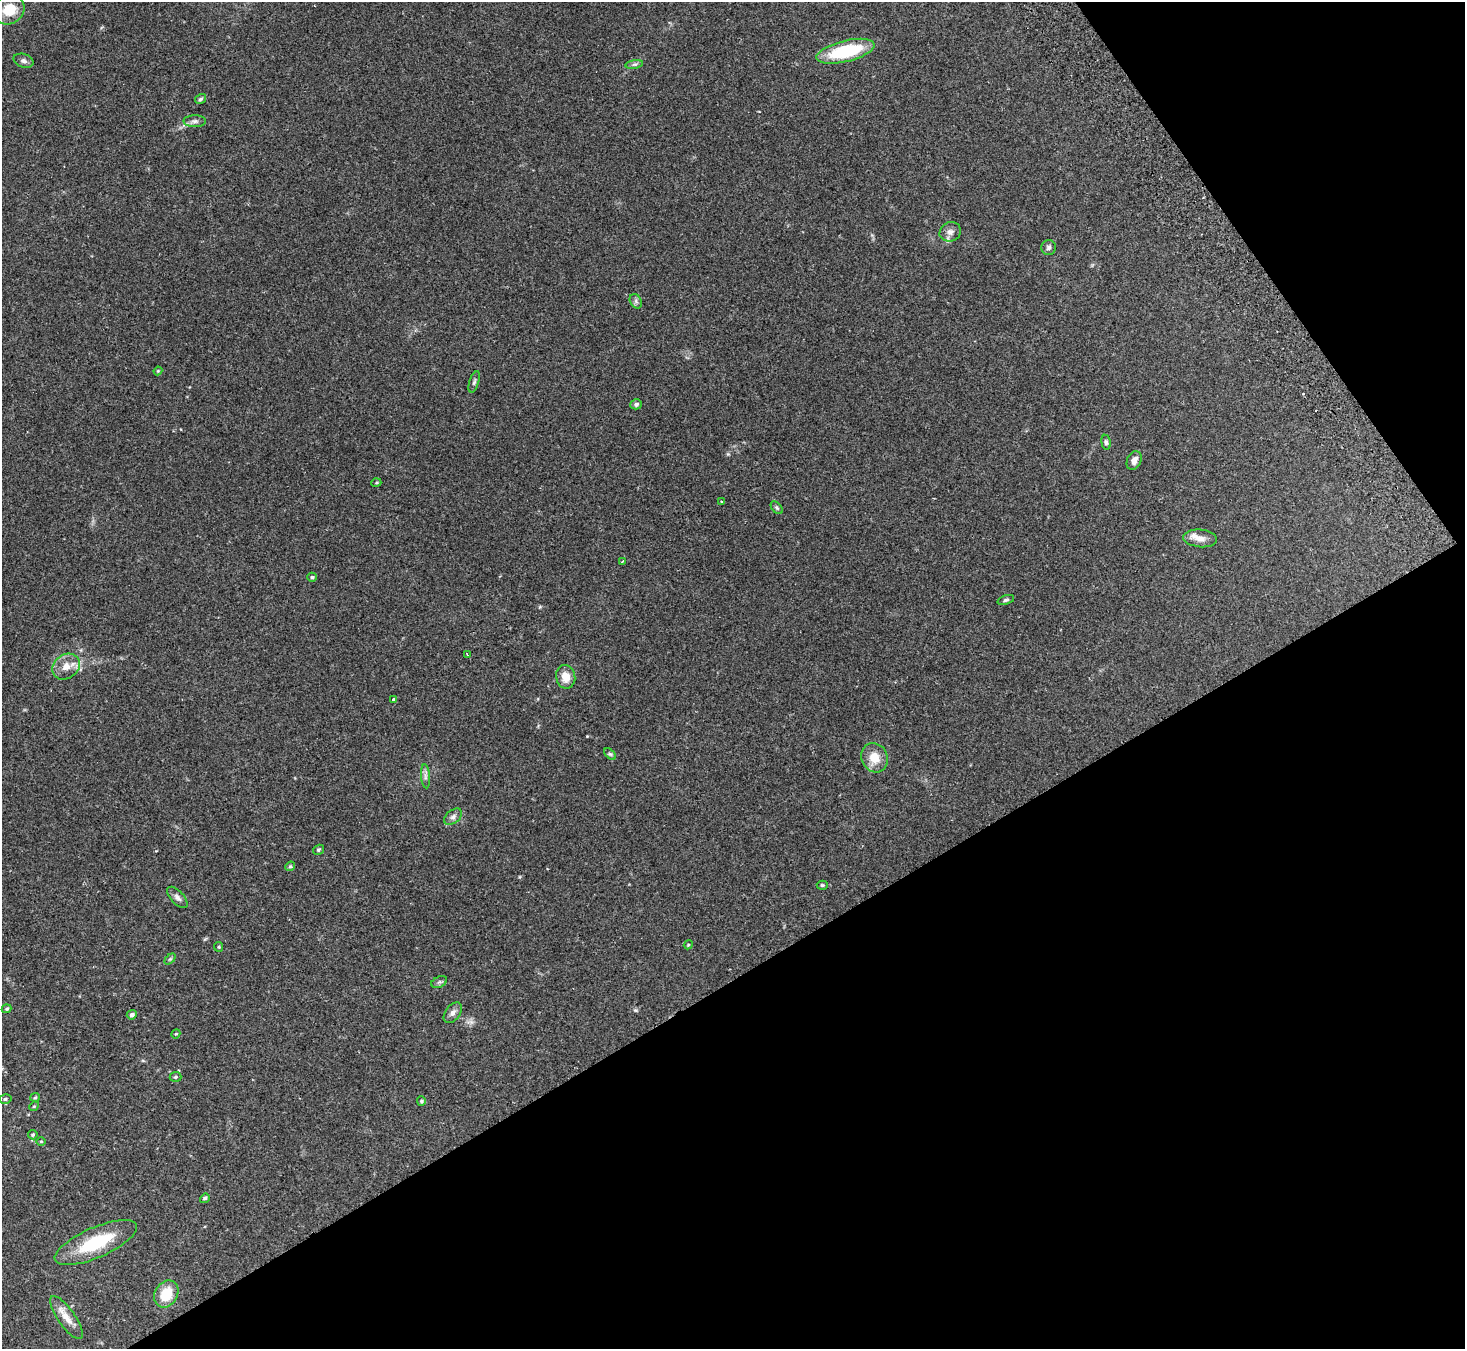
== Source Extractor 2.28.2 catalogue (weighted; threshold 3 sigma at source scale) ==
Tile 12 of 4 x 4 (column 4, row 3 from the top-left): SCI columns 4442-5904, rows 1545-2891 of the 5957 x 5919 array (HDU 1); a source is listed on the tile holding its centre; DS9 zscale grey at full resolution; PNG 1467 x 1351 px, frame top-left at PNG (2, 2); each listed source drawn as its Kron ellipse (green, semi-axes under 4 px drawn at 4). Shown black and unused: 33% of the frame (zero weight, under 2 of 3 exposures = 3% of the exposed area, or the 3 px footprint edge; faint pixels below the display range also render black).
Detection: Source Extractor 2.28.2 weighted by HDU 2 'WHT'; one run over the whole footprint, this tile lists its part. Background 0.303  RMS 0.0093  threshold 0.0418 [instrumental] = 3 sigma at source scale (4.5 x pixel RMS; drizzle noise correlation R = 1.50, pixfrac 1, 0.05/0.05 arcsec/px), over >= 5 px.
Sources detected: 55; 2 cosmic-ray / hot-pixel residue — neither listed nor drawn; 1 inside a brighter listed object's ellipse — not listed separately; the other 52 listed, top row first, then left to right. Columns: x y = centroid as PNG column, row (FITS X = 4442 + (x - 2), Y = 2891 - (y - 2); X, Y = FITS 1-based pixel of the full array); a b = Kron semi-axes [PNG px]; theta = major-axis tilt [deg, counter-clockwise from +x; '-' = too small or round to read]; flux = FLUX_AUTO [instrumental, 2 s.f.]
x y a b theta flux
9 10 16 14 36 18
846 51 30 10 14 55
23 61 10 6 -17 2.8
634 64 9 4 9 2
200 99 6 4 32 1.4
195 121 11 6 0 3.3
950 232 11 9 25 5
1049 248 7 7 - 2.5
636 301 8 5 -61 2.1
158 371 4 4 - 0.81
474 382 11 4 72 2.1
636 404 6 5 - 2.2
1106 442 7 4 -83 1.8
1134 461 10 7 67 5.6
376 483 5 3 - 0.87
721 502 3 2 - 0.95
777 508 7 4 -49 1.4
1200 538 17 8 -6 6.5
623 561 3 2 - 0.91
312 577 5 4 - 1.4
1006 600 9 4 18 1.6
467 655 4 3 - 1
66 667 15 12 36 9.8
566 677 12 9 -78 11
394 699 3 3 - 9
610 754 7 4 -44 1.4
875 758 15 13 -62 14
425 776 12 4 -85 2.8
453 817 10 6 38 3.1
318 850 6 4 33 1.3
290 866 5 4 - 1.2
822 885 5 4 - 1.2
177 897 13 6 -47 3.6
688 945 5 3 - 0.87
219 947 5 4 - 1
170 959 6 4 44 1.2
439 982 8 5 24 1.8
7 1009 5 4 - 1.2
453 1013 12 7 53 4
132 1015 5 4 - 2.6
176 1034 5 4 - 0.82
175 1077 6 5 - 1.5
35 1097 5 4 - 1
5 1099 6 5 - 1.6
421 1101 5 4 - 1.1
34 1106 5 4 - 0.96
33 1135 5 4 - 1.4
41 1141 5 3 - 0.8
205 1198 5 4 - 1.6
96 1243 44 15 24 46
166 1294 14 11 58 22
66 1318 25 8 -55 10